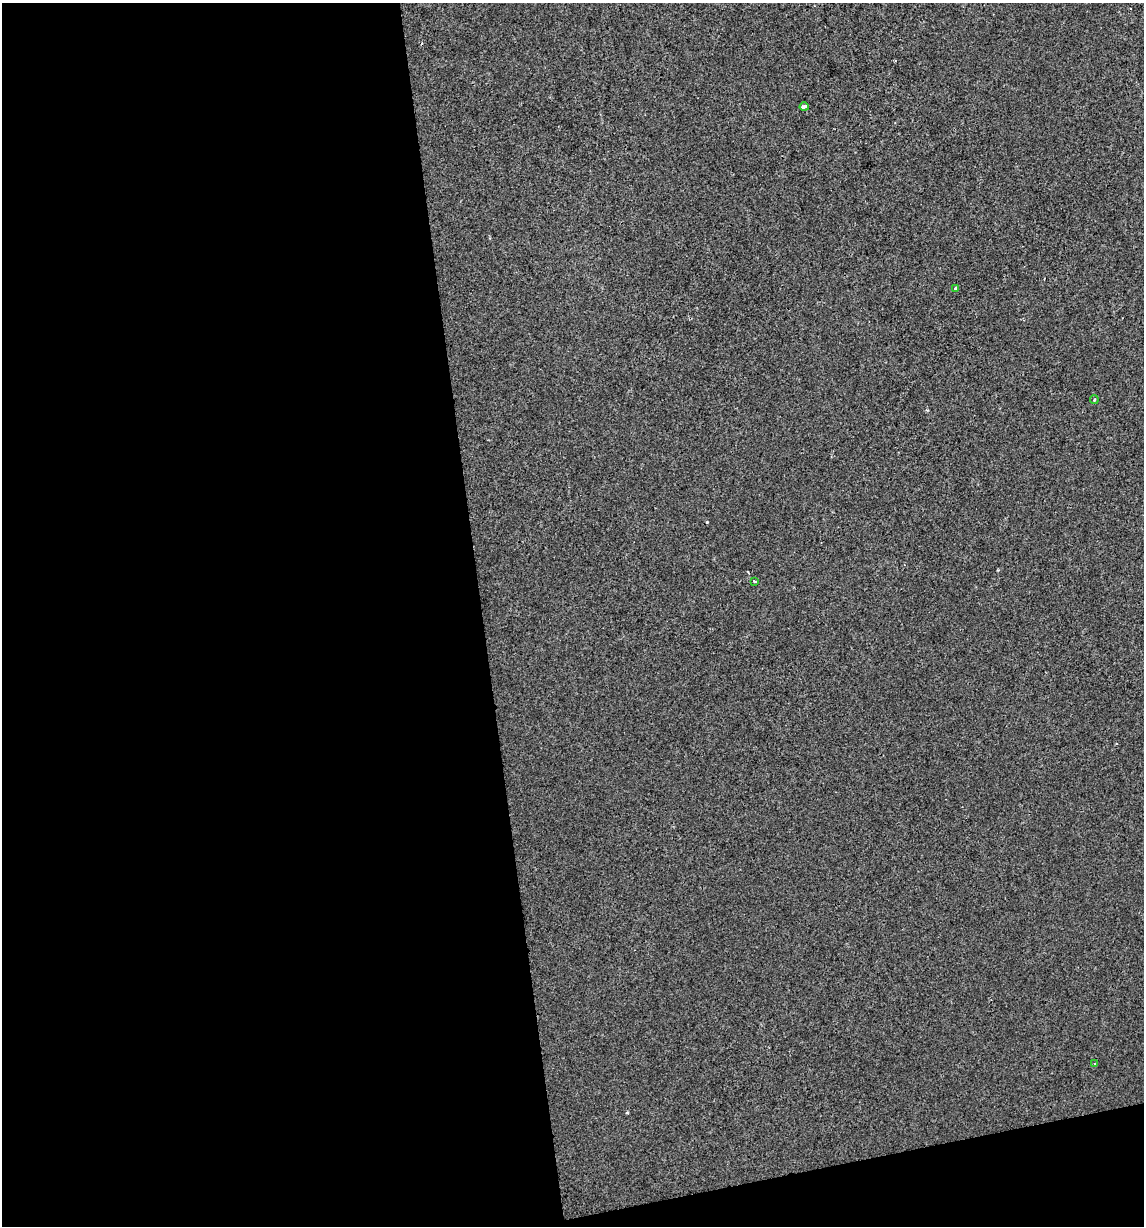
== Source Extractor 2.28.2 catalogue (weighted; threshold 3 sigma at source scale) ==
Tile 13 of 4 x 4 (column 1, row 4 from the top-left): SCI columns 29-1170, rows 1-1224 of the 4671 x 4894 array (HDU 1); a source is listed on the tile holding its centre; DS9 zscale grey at full resolution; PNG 1146 x 1228 px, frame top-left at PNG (2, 3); each listed source drawn as its Kron ellipse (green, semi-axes under 4 px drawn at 4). Shown black and unused: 45% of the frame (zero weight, under 2 of 3 exposures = <1% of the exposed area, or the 3 px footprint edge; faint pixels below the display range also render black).
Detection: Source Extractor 2.28.2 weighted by HDU 2 'WHT'; one run over the whole footprint, this tile lists its part. Background -4.44e-04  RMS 0.0042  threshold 0.0188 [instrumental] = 3 sigma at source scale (4.5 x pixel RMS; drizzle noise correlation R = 1.50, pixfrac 1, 0.0396/0.0396 arcsec/px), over >= 5 px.
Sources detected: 5; all 5 listed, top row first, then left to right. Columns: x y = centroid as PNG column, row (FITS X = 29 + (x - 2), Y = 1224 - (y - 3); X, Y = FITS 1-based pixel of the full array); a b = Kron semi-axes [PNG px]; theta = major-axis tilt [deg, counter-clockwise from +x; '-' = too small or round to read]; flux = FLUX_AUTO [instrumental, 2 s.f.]
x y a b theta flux
804 107 4 3 - 4.6
956 288 4 3 - 0.72
1094 399 4 3 - 0.5
755 581 3 2 - 0.56
1095 1064 3 3 - 0.44